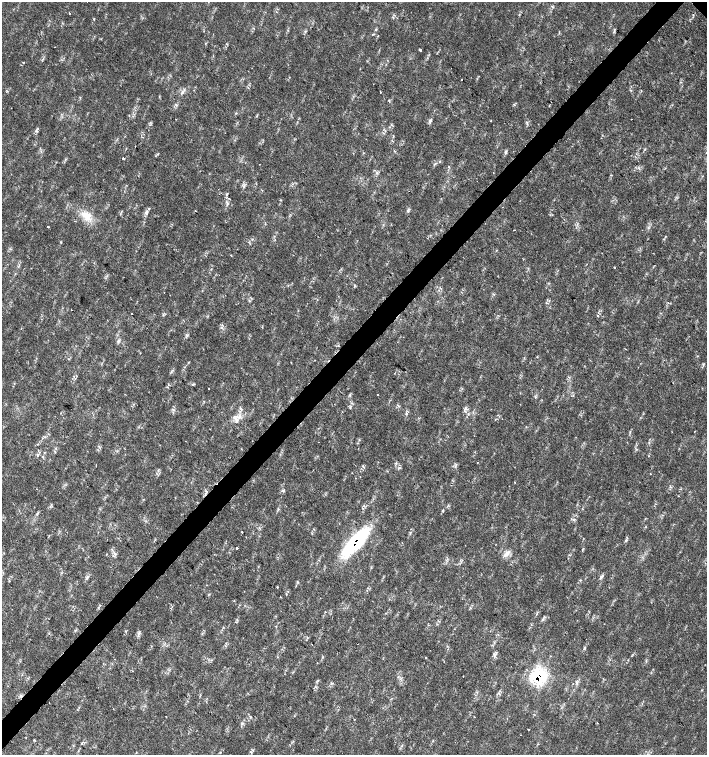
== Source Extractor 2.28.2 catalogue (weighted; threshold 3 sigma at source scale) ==
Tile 7 of 4 x 4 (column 3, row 2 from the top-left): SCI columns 3044-4453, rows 3011-4516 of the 6023 x 6029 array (HDU 1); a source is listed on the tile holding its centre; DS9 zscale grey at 2 x 2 block average (1 PNG px = mean of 2 x 2 image px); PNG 709 x 757 px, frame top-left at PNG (2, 2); no overlay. Shown black and unused: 4% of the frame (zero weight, under 2 of 3 exposures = <1% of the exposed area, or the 3 px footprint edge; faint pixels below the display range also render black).
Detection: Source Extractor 2.28.2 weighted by HDU 2 'WHT'; one run over the whole footprint, this tile lists its part. Background 0.0178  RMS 0.0029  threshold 0.0129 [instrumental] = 3 sigma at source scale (4.5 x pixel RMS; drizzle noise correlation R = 1.50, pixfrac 1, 0.0396/0.0396 arcsec/px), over >= 5 px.
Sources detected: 104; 8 cosmic-ray / hot-pixel residue — not listed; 2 inside a brighter listed object's ellipse — not listed separately; the other 94 listed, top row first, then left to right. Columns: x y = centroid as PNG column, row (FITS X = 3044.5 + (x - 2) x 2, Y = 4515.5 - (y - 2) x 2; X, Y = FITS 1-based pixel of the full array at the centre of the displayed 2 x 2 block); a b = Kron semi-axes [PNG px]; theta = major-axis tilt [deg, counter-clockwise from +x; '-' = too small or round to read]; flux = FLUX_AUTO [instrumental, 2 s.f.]
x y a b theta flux
69 13 2 2 - 2
94 19 3 2 - 0.43
376 29 3 2 - 0.45
305 31 3 3 - 0.72
55 47 2 2 - 0.23
420 50 2 2 - 2.5
462 79 2 2 - 3.3
630 90 3 2 - 0.45
7 91 3 2 - 0.4
380 92 2 2 - 0.66
80 97 3 2 - 0.42
389 100 4 2 - 0.49
430 121 6 4 -81 1.4
491 121 2 2 - 0.47
36 131 4 2 - 0.73
506 152 5 3 - 1.1
123 158 2 2 - 3.8
260 164 2 2 - 0.26
449 167 3 2 - 0.38
244 186 5 3 - 1.2
227 194 6 3 61 0.96
227 204 5 3 - 1.3
149 209 3 2 - 0.44
409 209 3 3 - 0.73
195 211 2 2 - 0.47
146 213 4 4 - 1.2
87 215 11 7 -10 6.6
75 221 3 2 - 0.32
48 226 2 2 - 1.4
514 230 2 2 - 2.5
665 237 3 2 - 0.42
231 255 2 2 - 0.58
614 268 2 2 - 0.9
354 286 3 2 - 0.75
249 301 4 2 - 0.61
71 310 2 2 - 0.21
131 314 2 2 - 1.4
598 316 2 2 - 0.46
221 327 3 2 - 0.58
291 362 2 2 - 0.72
193 384 6 2 41 0.57
350 395 4 3 - 0.85
378 395 2 2 - 0.38
535 397 4 2 - 0.61
241 408 5 2 - 0.97
350 408 3 2 - 0.55
465 408 4 3 - 1.2
406 414 3 2 - 0.62
239 416 4 3 - 1.3
236 419 6 3 -64 2
649 443 3 2 - 0.45
160 445 2 2 - 0.25
56 448 3 2 - 0.51
37 454 3 2 - 0.73
400 468 4 3 - 0.8
158 471 4 2 - 0.69
650 474 2 2 - 0.35
514 482 2 2 - 0.41
283 491 4 3 - 0.82
278 509 3 2 - 0.6
442 511 5 2 - 0.68
37 514 5 3 - 0.94
574 519 4 3 - 0.98
242 532 2 2 - 1.1
626 540 5 3 - 0.94
355 542 32 11 46 64
237 548 2 2 - 2.8
582 550 3 2 - 0.45
507 553 10 5 56 3.2
106 554 3 2 - 0.41
115 554 5 3 - 1.5
87 577 5 4 - 1.3
601 577 8 3 51 1.4
277 587 2 2 - 0.66
286 594 3 2 - 0.39
98 607 3 2 - 0.43
543 620 5 3 - 1.1
139 633 4 3 - 1.1
312 644 2 2 - 0.23
584 648 5 2 - 0.69
494 655 6 4 73 1.7
426 658 2 2 - 0.36
317 663 2 2 - 0.46
133 671 2 2 - 1.2
463 676 2 2 - 0.76
538 677 19 13 -12 35
332 683 4 3 - 0.72
573 683 2 2 - 0.85
49 703 2 2 - 0.23
354 720 2 2 - 0.3
242 723 3 3 - 0.75
597 723 2 2 - 0.52
82 743 5 2 - 0.76
78 751 3 2 - 0.44
Overlapping masked pixels (flux is a lower limit): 2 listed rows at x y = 355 542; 538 677
Diffuse or blended objects may show on this block-average render without a row.